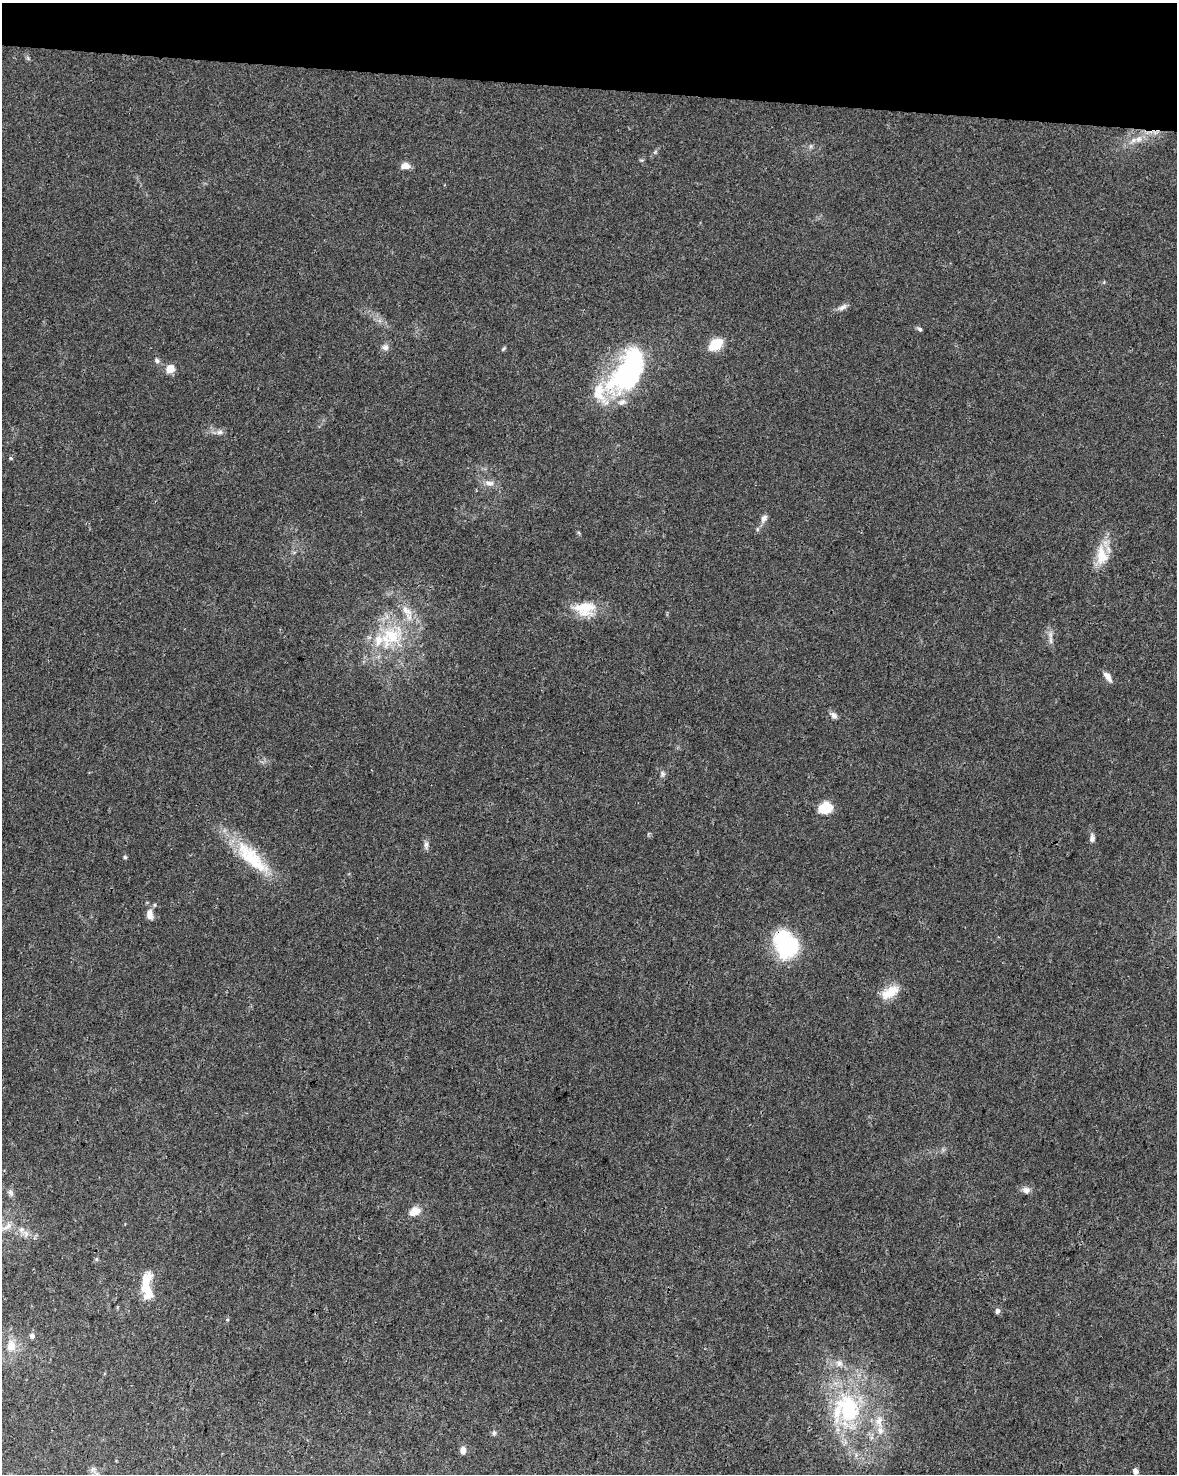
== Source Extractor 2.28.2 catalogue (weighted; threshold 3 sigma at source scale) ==
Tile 2 of 4 x 3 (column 2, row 1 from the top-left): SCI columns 1175-2349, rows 3173-4644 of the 4709 x 4928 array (HDU 1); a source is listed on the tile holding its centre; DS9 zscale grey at full resolution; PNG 1179 x 1476 px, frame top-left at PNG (2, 3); no overlay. Shown black and unused: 6% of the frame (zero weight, under 3 of 4 exposures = <1% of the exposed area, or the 3 px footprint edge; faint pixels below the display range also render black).
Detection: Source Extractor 2.28.2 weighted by HDU 2 'WHT'; one run over the whole footprint, this tile lists its part. Background 0.0237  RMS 0.0033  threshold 0.0149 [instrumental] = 3 sigma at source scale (4.5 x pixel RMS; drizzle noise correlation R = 1.50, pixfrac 1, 0.0396/0.0396 arcsec/px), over >= 5 px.
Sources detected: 58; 2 inside a brighter object's white glare — not listed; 7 inside a brighter listed object's ellipse — not listed separately; the other 49 listed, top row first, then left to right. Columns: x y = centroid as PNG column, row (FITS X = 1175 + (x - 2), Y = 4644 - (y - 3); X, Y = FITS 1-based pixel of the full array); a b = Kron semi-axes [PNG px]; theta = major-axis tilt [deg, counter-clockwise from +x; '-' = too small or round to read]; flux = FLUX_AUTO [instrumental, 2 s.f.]
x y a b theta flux
1139 139 10 8 33 2.2
811 146 7 4 71 0.55
405 166 11 7 10 2.1
842 307 13 6 27 1.5
920 329 7 5 -34 0.66
715 345 11 8 38 12
385 347 9 8 - 1.4
503 349 7 4 45 0.46
157 360 8 6 -48 0.91
628 365 59 28 47 40
170 368 8 7 - 4.4
220 432 9 6 1 1.2
11 458 6 4 -88 0.36
489 483 15 7 -9 2.1
764 518 9 7 56 1.5
757 529 6 4 -72 0.43
1102 555 29 15 -86 7.4
585 608 30 19 2 9.2
390 637 44 28 38 24
1051 640 14 4 -83 1.4
1108 677 13 6 -53 2
834 715 9 7 -54 1.3
662 774 8 6 80 0.88
825 808 12 9 15 9.4
1092 838 11 6 88 1.3
426 845 11 6 90 1.1
125 857 4 4 - 0.5
250 857 50 23 -43 18
150 914 12 8 -86 2.7
789 944 36 21 81 21
890 992 26 13 32 5.9
1026 1190 9 8 - 1.6
10 1192 9 7 -66 0.96
414 1211 11 8 28 4
7 1227 18 7 32 2.5
21 1229 9 7 68 1.5
96 1259 5 5 - 0.46
146 1280 17 8 70 8.5
148 1293 18 13 -87 5.4
997 1311 6 5 - 1.1
32 1336 7 6 - 0.89
11 1345 14 11 85 4.1
839 1363 10 9 - 1.8
848 1408 44 31 -69 37
880 1430 11 8 -81 2.2
494 1433 6 5 - 0.67
463 1450 5 5 - 3.1
93 1469 7 6 - 0.96
1135 1471 5 5 - 1.8
Isophote crosses this tile's border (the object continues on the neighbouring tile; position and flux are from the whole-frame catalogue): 1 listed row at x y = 7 1227